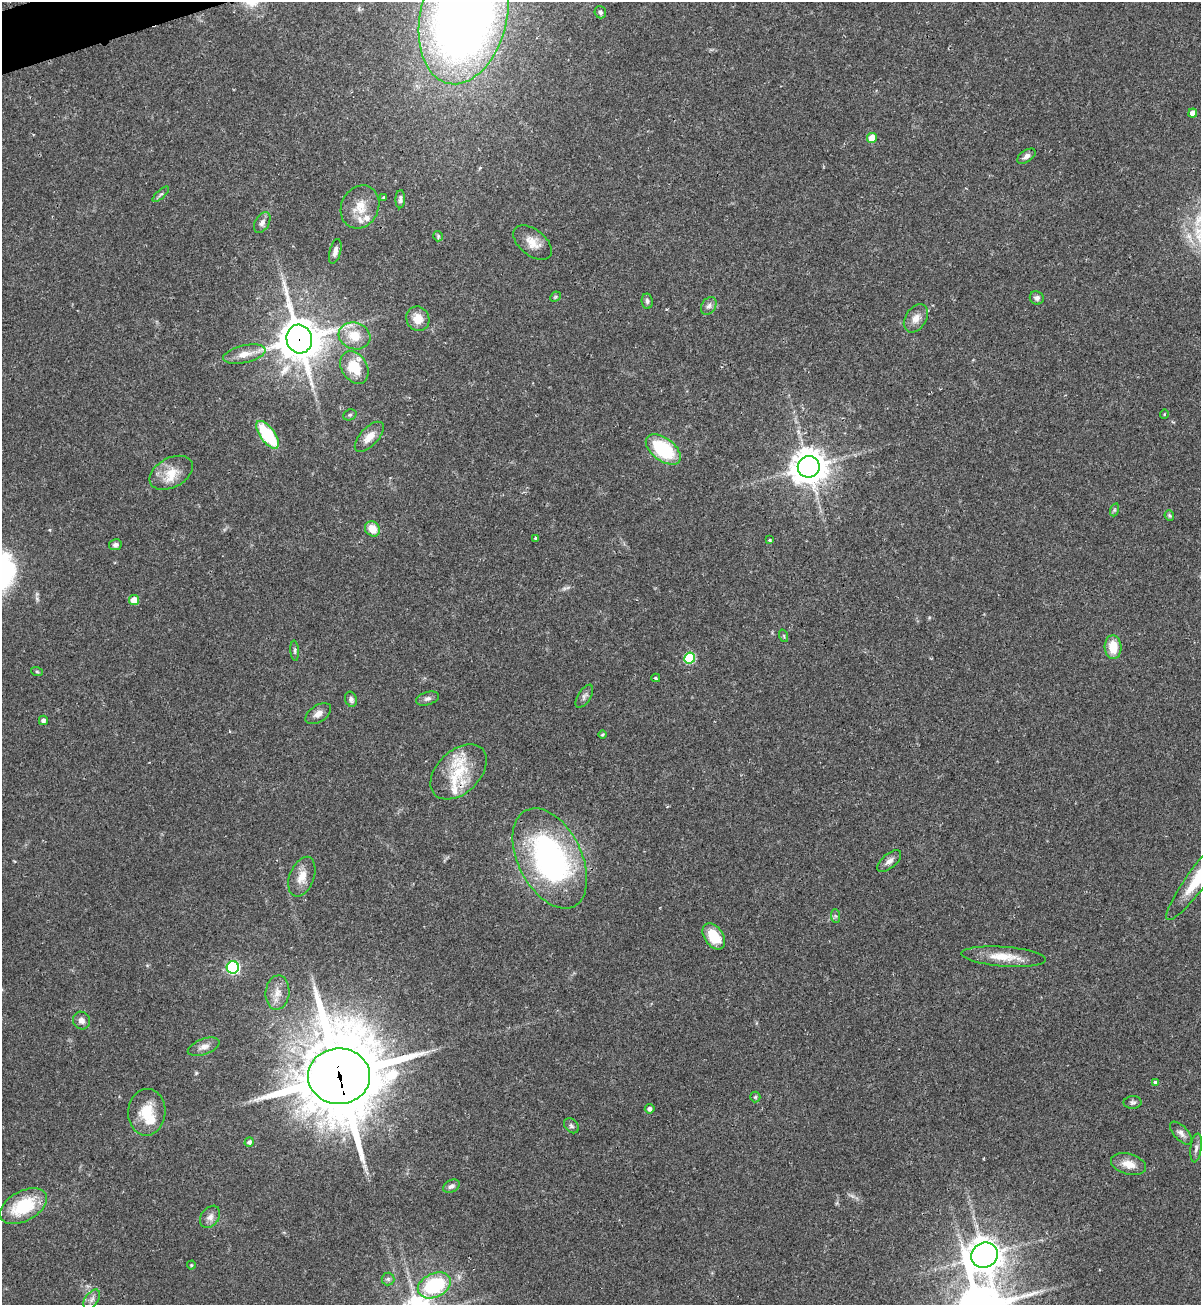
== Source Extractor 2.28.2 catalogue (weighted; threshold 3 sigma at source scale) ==
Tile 11 of 4 x 4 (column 3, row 3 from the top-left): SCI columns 2576-3774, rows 1324-2626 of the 5325 x 5272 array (HDU 1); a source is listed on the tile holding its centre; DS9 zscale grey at full resolution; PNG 1203 x 1307 px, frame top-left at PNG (2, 2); each listed source drawn as its Kron ellipse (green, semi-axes under 4 px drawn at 4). Shown black and unused: <1% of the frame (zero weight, under 2 of 3 exposures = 2% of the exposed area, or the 3 px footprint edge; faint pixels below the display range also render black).
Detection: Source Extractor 2.28.2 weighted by HDU 2 'WHT'; one run over the whole footprint, this tile lists its part. Background 0.0391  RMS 0.0043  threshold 0.0196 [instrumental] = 3 sigma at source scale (4.5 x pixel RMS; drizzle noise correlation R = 1.50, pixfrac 1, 0.05/0.05 arcsec/px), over >= 5 px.
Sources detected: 89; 2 too faint to see at this stretch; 2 inside a brighter object's white glare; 1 cosmic-ray / hot-pixel residue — neither listed nor drawn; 4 inside a brighter listed object's ellipse — not listed separately; the other 80 listed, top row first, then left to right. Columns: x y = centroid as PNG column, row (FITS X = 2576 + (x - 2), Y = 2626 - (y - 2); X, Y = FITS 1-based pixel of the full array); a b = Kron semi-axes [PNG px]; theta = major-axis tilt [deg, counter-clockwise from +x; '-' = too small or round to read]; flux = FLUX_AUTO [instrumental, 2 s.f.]
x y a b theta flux
600 12 6 5 - 1.1
464 15 70 43 77 450
1193 113 4 4 - 3
872 138 5 5 - 7.6
1026 156 10 6 34 1.8
161 194 10 4 43 0.98
384 197 4 3 - 0.66
400 199 9 4 88 1.2
360 207 22 18 63 8
262 223 11 7 61 1.9
438 236 5 5 - 0.63
533 243 22 13 -39 5.8
335 251 13 5 75 2
555 297 6 4 45 0.62
1037 298 7 6 - 1.4
647 301 7 5 -82 1.1
709 306 9 7 58 1.5
916 318 15 10 57 3.9
418 319 12 11 - 5.7
354 336 16 13 -17 9.1
299 339 14 13 - 1400
244 354 21 8 13 5
354 367 17 12 -59 12
1164 414 4 4 - 0.39
350 415 7 5 21 0.69
267 435 16 7 -53 27
369 437 19 9 46 4.6
663 449 20 11 -37 29
809 467 11 10 - 760
171 473 23 15 28 8
1114 510 7 4 71 0.66
1169 516 5 4 - 0.65
372 529 8 7 - 5.9
535 538 3 3 - 0.68
770 540 3 3 - 0.54
115 545 6 5 - 1.3
134 600 5 5 - 5.6
784 636 6 4 -72 0.57
1113 647 12 8 -87 8.1
295 651 10 4 -86 0.84
690 658 5 5 - 31
37 672 6 4 -19 0.52
656 678 4 3 - 0.75
584 696 13 6 58 1.4
351 699 8 6 -71 1.2
427 699 12 6 18 1.6
318 714 14 8 33 2.8
43 720 4 4 - 1.5
602 734 4 4 - 0.57
459 772 33 21 44 18
550 858 54 31 -63 100
889 861 14 7 40 2.4
1200 875 56 10 53 20
302 877 21 12 70 5.7
836 916 7 4 -88 0.78
714 936 14 9 -56 11
1004 957 42 10 -4 9.4
233 967 6 6 - 71
277 992 17 12 85 4.7
81 1021 9 8 - 2.2
204 1047 17 7 20 2.7
339 1076 31 28 1 3500
1155 1082 4 3 - 1.7
755 1097 5 5 - 0.55
1133 1102 9 6 2 1.1
650 1109 5 4 - 1.6
147 1112 23 18 86 11
571 1126 8 6 -45 1.1
1181 1133 14 7 -46 2
249 1142 5 4 - 1.4
1196 1148 14 5 83 1.6
1129 1164 18 10 -16 4.8
451 1186 9 6 30 1.5
23 1206 25 15 29 22
210 1217 12 9 55 2.4
984 1255 13 12 - 590
191 1265 4 4 - 0.44
388 1279 6 6 - 0.86
434 1285 17 12 25 30
92 1299 11 6 55 1.8
Overlapping masked pixels (flux is a lower limit): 3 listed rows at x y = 299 339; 550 858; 339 1076
Isophote crosses this tile's border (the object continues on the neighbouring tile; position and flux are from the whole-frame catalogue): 2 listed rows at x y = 464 15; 1200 875